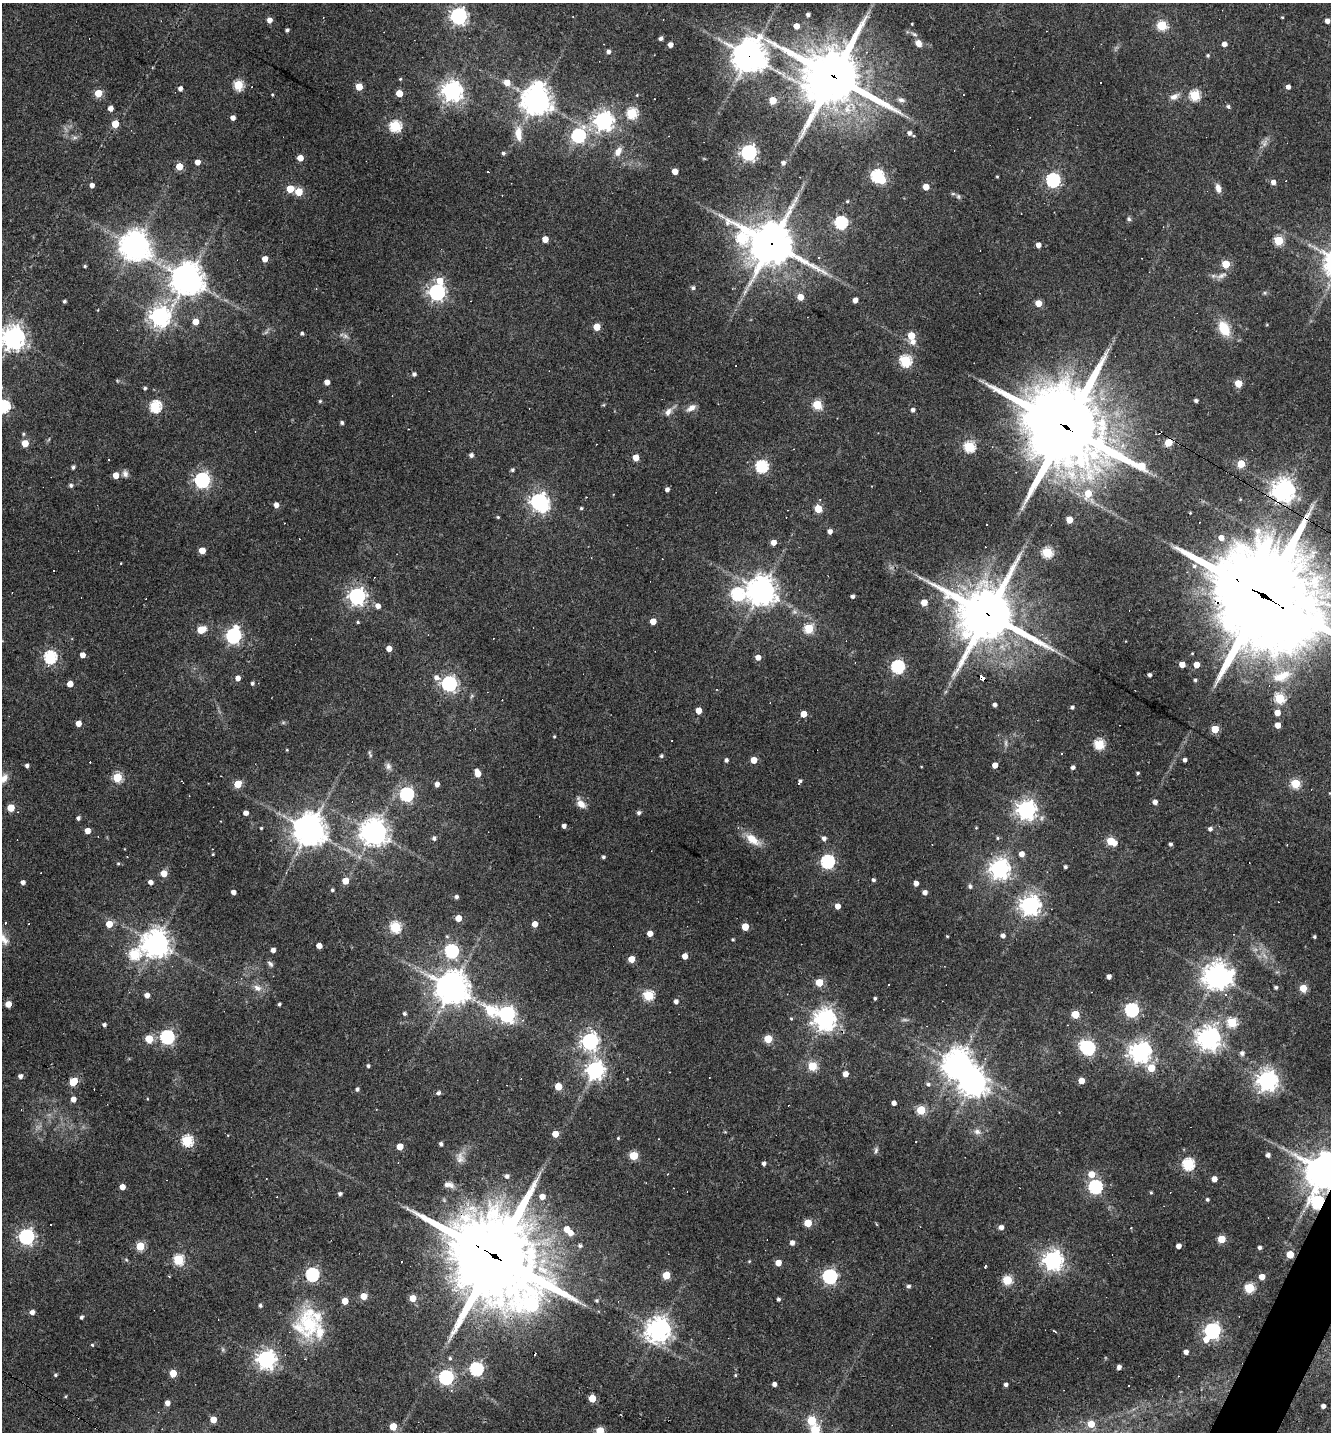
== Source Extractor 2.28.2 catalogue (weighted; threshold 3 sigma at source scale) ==
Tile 6 of 4 x 4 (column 2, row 2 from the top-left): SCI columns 1607-2935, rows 2863-4292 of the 5733 x 5723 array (HDU 1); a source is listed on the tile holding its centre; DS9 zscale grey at full resolution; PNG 1333 x 1434 px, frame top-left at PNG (2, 3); no overlay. Shown black and unused: <1% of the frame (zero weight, under 3 of 4 exposures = <1% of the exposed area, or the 3 px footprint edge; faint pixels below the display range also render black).
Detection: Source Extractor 2.28.2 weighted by HDU 2 'WHT'; one run over the whole footprint, this tile lists its part. Background 0.0711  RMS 0.0055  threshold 0.0249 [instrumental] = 3 sigma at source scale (4.5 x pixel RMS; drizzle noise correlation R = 1.50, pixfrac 1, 0.05/0.05 arcsec/px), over >= 5 px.
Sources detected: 443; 5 too faint to see at this stretch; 7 inside a brighter object's white glare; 32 cosmic-ray / hot-pixel residue — not listed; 4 inside a brighter listed object's ellipse — not listed separately; the other 395 listed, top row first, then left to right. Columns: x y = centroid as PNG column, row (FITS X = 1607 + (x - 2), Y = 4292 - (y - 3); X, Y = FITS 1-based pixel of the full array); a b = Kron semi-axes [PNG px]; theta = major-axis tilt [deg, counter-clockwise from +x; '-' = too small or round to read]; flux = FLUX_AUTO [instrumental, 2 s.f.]
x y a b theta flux
808 15 4 4 - 1.8
458 16 6 6 - 210
1282 17 3 3 - 0.52
269 20 5 4 - 3.6
1327 21 4 4 - 3.1
912 24 3 2 - 0.47
1162 25 5 5 - 34
796 26 5 5 - 5.4
287 30 4 3 - 1.2
661 38 4 4 - 1.8
918 43 10 8 -69 3.9
670 44 4 4 - 3.2
1224 44 4 4 - 3.3
609 51 5 4 - 1.8
1208 55 4 4 - 0.93
749 56 12 11 - 860
833 76 22 20 -22 2800
400 79 4 3 - 0.54
507 82 5 5 - 6.7
1101 83 3 3 - 1.3
238 85 5 5 - 38
359 87 5 4 - 12
1288 87 5 4 - 2.2
180 89 4 4 - 2.5
452 91 7 7 - 360
98 93 5 5 - 16
399 93 5 4 - 11
272 94 3 3 - 0.5
637 95 4 4 - 0.5
1195 95 5 5 - 44
1174 97 13 7 26 3.2
536 100 10 9 - 630
773 100 5 5 - 14
901 100 9 6 -12 2
1228 106 5 4 - 1.1
110 108 4 4 - 3.4
632 113 5 5 - 47
233 118 4 4 - 2.6
604 121 7 7 - 290
115 124 5 4 - 11
395 126 5 5 - 60
909 133 5 5 - 2.1
518 134 20 9 -84 7.4
578 135 6 6 - 100
618 152 13 8 64 4.3
749 152 6 6 - 180
503 153 4 4 - 1.1
300 158 4 4 - 6.7
197 162 4 4 - 4.2
783 163 4 4 - 2
179 166 5 4 - 12
675 171 4 4 - 5.1
877 176 6 5 - 72
997 176 3 3 - 0.54
1053 180 6 6 - 110
1273 182 5 4 - 3
92 185 4 4 - 2.6
926 187 4 4 - 7.4
1218 188 11 6 -77 3.4
290 189 5 5 - 14
299 192 5 5 - 16
958 196 7 5 -90 1.1
847 201 4 3 - 0.67
1129 219 6 5 - 1.1
841 223 6 6 - 75
741 237 13 7 -70 43
545 239 4 4 - 7.7
1279 240 5 5 - 33
771 243 16 15 - 1600
1038 245 4 4 - 3.5
133 246 10 8 -88 580
265 259 5 4 - 4.5
1226 264 5 5 - 19
85 266 3 3 - 0.84
1222 275 15 7 27 3.1
187 280 11 11 - 760
440 281 7 6 - 8.3
693 288 5 5 - 1.4
437 292 6 6 - 190
1265 293 6 4 -71 0.71
800 297 5 4 - 8.3
855 300 4 4 - 3.9
64 301 3 3 - 1.2
1038 303 5 4 - 9.5
159 316 7 7 - 320
195 321 5 5 - 7
597 327 5 5 - 12
1224 328 16 10 -62 14
302 333 4 4 - 1.1
911 335 5 5 - 14
345 336 8 6 -29 1.8
13 338 8 7 - 510
913 342 7 6 - 2.9
905 361 6 5 - 60
414 374 4 4 - 1.6
327 382 4 4 - 3.9
1238 383 5 5 - 16
145 388 4 4 - 0.96
320 401 4 4 - 0.72
1196 401 3 3 - 1.4
817 405 5 5 - 30
3 406 6 6 - 80
155 406 6 5 - 63
691 408 12 7 32 3.5
913 410 4 4 - 1.9
668 412 13 8 59 3.3
342 423 4 4 - 1.2
1065 427 35 28 -36 4500
23 434 5 4 - 0.83
1168 442 5 5 - 17
25 443 5 5 - 11
969 447 5 5 - 50
471 455 4 4 - 1.9
636 457 5 4 - 6.9
1241 464 5 5 - 15
762 466 6 6 - 76
73 467 4 4 - 1.2
512 470 4 4 - 1.1
125 474 9 7 -73 2.1
116 475 4 4 - 8.3
202 480 6 6 - 160
71 485 5 5 - 1.2
667 489 4 4 - 2
1283 491 8 8 - 390
1088 493 6 5 - 12
586 497 2 2 - 0.27
538 502 7 6 - 210
276 505 5 4 - 3.2
581 508 4 4 - 0.76
818 509 5 5 - 18
498 517 4 3 - 0.66
1069 520 5 5 - 11
830 531 4 4 - 2.6
1221 538 5 5 - 4.6
774 542 5 5 - 3.9
202 550 5 4 - 9.6
1047 552 5 5 - 40
121 563 4 2 - 0.29
1194 566 6 5 - 1.4
920 578 9 4 -14 1.4
761 591 10 9 - 650
737 594 7 6 - 76
357 596 6 6 - 230
852 596 4 3 - 2
1264 596 52 34 -32 9200
924 602 5 4 - 8
378 606 5 5 - 3.4
987 614 20 19 - 2600
653 621 4 4 - 6.7
358 622 4 3 - 0.72
809 628 5 5 - 31
201 629 6 5 - 15
233 636 7 6 - 150
389 648 4 4 - 4.9
82 655 4 4 - 4.2
50 657 6 6 - 84
758 657 5 5 - 3.8
1182 664 4 4 - 5.9
1196 665 4 4 - 6.2
898 667 6 6 - 93
1150 675 3 3 - 1.5
1282 676 28 13 23 14
436 677 8 7 - 2.9
238 678 5 5 - 3.5
982 678 7 3 -32 61
1195 680 4 3 - 1.1
252 683 4 4 - 1.3
70 684 4 4 - 5.9
449 684 6 6 - 160
1279 698 5 5 - 38
995 704 4 3 - 1.6
1072 707 4 4 - 1.2
698 710 5 4 - 6.7
1277 713 5 4 - 5.5
804 714 4 4 - 6.4
78 723 4 4 - 5.2
1278 725 4 4 - 5.6
1215 729 5 5 - 16
554 736 3 3 - 0.58
1099 744 5 5 - 48
287 750 4 3 - 0.49
1062 753 3 3 - 1.4
370 754 11 3 -71 0.96
661 756 4 4 - 1.1
726 760 4 4 - 1.5
754 760 5 4 - 7.6
1185 760 4 4 - 1.8
995 765 4 4 - 4.8
27 766 4 4 - 1.6
388 766 9 7 -69 2
1073 767 4 4 - 1.7
478 773 7 4 -66 7.4
1137 773 4 3 - 0.78
117 777 5 5 - 32
4 778 12 8 54 3.9
799 782 6 3 56 1.6
1295 783 5 5 - 29
238 784 5 5 - 13
437 784 4 4 - 2.8
406 794 6 6 - 110
1155 802 4 4 - 2.8
581 803 13 7 -56 4.7
11 808 5 5 - 14
1026 810 7 7 - 300
246 813 4 4 - 3.3
639 813 5 5 - 1.4
78 818 4 4 - 1.5
564 826 4 4 - 2
261 828 3 3 - 0.63
976 828 4 3 - 0.43
1210 829 4 4 - 1.9
309 830 11 10 - 780
87 831 4 4 - 5.1
373 832 9 9 - 550
434 838 5 4 - 1.6
824 838 5 5 - 2.2
998 838 5 4 - 0.75
752 839 20 10 -37 8.7
1111 841 7 5 -30 23
1170 844 4 4 - 1.3
213 854 3 2 - 0.48
1022 854 5 5 - 4
603 857 4 4 - 1.1
827 861 6 6 - 100
118 863 4 4 - 0.58
1065 867 4 3 - 1.3
1000 869 7 7 - 320
164 873 5 5 - 8.1
873 880 4 3 - 1.2
345 881 5 5 - 7.6
23 882 4 4 - 2.6
150 882 5 4 - 2.8
916 883 4 4 - 3
970 886 5 5 - 1.5
332 890 4 3 - 0.95
233 892 4 4 - 2.9
925 892 4 4 - 2.7
456 897 4 4 - 1.5
1030 905 7 7 - 330
837 906 4 4 - 4.3
458 918 5 4 - 7.4
109 924 5 5 - 9.3
535 924 4 4 - 5.5
395 927 5 5 - 49
745 927 5 5 - 13
650 933 4 4 - 5.2
1003 935 4 4 - 2.2
947 936 3 3 - 0.48
1314 936 3 3 - 0.93
3 939 18 9 -50 4.8
733 939 3 3 - 0.66
155 943 9 8 - 640
319 946 4 4 - 4.8
273 950 4 4 - 2.8
451 951 6 6 - 91
134 955 7 6 - 42
685 956 4 4 - 4.6
631 959 5 4 - 9.5
270 964 9 5 -44 1.4
1109 976 4 4 - 2.7
1217 976 9 8 - 610
819 982 5 5 - 16
1276 987 4 4 - 1.2
257 988 12 8 -28 3.6
452 988 10 10 - 950
1303 988 6 6 - 7
147 995 4 4 - 3.5
648 995 5 5 - 40
875 998 3 3 - 1
676 1001 4 4 - 2.2
8 1004 5 4 - 6.3
279 1004 3 3 - 1.1
1131 1010 6 6 - 100
491 1011 7 6 - 35
405 1013 4 4 - 1.1
507 1014 7 6 - 180
1075 1014 5 5 - 18
791 1018 4 4 - 0.58
825 1020 7 7 - 420
1232 1022 5 5 - 34
104 1025 4 3 - 1.4
167 1037 6 6 - 100
1209 1038 8 8 - 430
149 1039 5 5 - 20
768 1039 5 5 - 19
590 1041 6 6 - 220
1088 1048 6 6 - 88
1140 1052 7 7 - 380
1242 1053 5 5 - 1.7
958 1064 10 9 - 670
368 1066 4 3 - 1.1
812 1066 5 5 - 27
1151 1068 5 5 - 13
595 1070 7 6 - 260
845 1074 4 4 - 5
20 1076 4 4 - 2.5
73 1081 6 5 - 16
1081 1081 4 4 - 7.5
1267 1081 7 7 - 340
928 1084 6 5 - 1.3
558 1086 5 5 - 14
357 1089 4 4 - 1.4
438 1093 5 5 - 1.4
73 1099 5 4 - 4.1
894 1103 4 4 - 2.4
921 1110 5 5 - 28
977 1132 9 7 -16 2.2
555 1134 4 4 - 8.5
618 1138 3 3 - 0.58
187 1141 5 5 - 54
441 1144 4 4 - 1.6
400 1146 5 5 - 9.4
876 1150 9 5 80 1.3
1268 1155 4 4 - 2
634 1156 5 5 - 23
460 1158 17 10 85 4.4
764 1163 4 3 - 1.6
1188 1164 6 6 - 62
1325 1171 11 10 - 1400
667 1174 3 2 - 0.32
1091 1174 5 5 - 8.4
507 1176 5 5 - 1.9
1214 1179 4 4 - 5
449 1185 13 7 -11 3.4
122 1187 4 4 - 4.7
1095 1187 6 6 - 99
1151 1192 4 3 - 0.72
340 1194 4 4 - 1.3
542 1196 6 5 - 4.5
1207 1199 4 3 - 0.96
1318 1202 8 7 - 71
808 1223 5 5 - 15
1001 1227 5 5 - 2.5
1131 1228 3 2 - 0.5
566 1229 5 5 - 5.9
570 1233 6 5 - 3.9
26 1237 6 6 - 160
1222 1239 5 5 - 15
792 1243 5 4 - 2.7
140 1246 5 5 - 22
580 1246 6 5 - 1.2
1178 1246 4 4 - 3.3
1260 1247 4 4 - 1.5
1290 1254 5 5 - 13
494 1256 36 29 -39 6400
178 1260 5 5 - 45
1053 1260 7 7 - 330
749 1261 4 3 - 0.49
778 1263 4 4 - 6.8
985 1266 3 3 - 2.6
312 1274 6 6 - 94
666 1275 5 5 - 17
830 1276 6 6 - 130
169 1277 3 3 - 0.65
1262 1277 4 4 - 5.8
1007 1280 5 5 - 31
908 1286 4 4 - 1.3
1249 1288 5 5 - 35
364 1296 5 5 - 7.6
413 1298 5 5 - 8.5
778 1299 4 3 - 1.1
345 1301 5 4 - 8.3
597 1301 5 5 - 0.88
531 1304 9 8 - 68
260 1305 4 4 - 1.1
32 1312 4 4 - 2.9
81 1317 4 3 - 1.3
309 1322 45 28 -84 36
658 1330 8 8 - 480
1055 1331 6 2 -29 0.74
1212 1331 6 6 - 180
1206 1339 6 6 - 4.8
92 1345 4 3 - 0.6
1186 1352 4 4 - 2.8
450 1358 4 4 - 0.89
266 1359 7 7 - 290
1119 1367 4 4 - 2.2
476 1369 6 6 - 91
173 1373 5 5 - 13
55 1375 4 4 - 0.88
735 1375 4 3 - 0.59
446 1377 6 6 - 130
774 1384 4 4 - 2.2
1006 1384 4 4 - 1.7
451 1390 4 4 - 0.7
65 1396 4 3 - 0.6
592 1398 5 5 - 11
167 1403 4 4 - 3.3
1323 1406 4 4 - 2.2
213 1419 5 4 - 7.8
811 1420 5 5 - 26
1091 1424 6 5 - 8.3
393 1426 5 5 - 13
815 1430 6 5 - 32
600 1431 5 5 - 18
Overlapping masked pixels (flux is a lower limit): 13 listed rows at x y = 749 56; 833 76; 771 243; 1065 427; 1168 442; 1283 491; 1264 596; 987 614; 982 678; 373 832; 1325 1171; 1318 1202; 494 1256
Isophote crosses this tile's border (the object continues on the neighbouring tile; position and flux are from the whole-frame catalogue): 8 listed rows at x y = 13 338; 3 406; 1264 596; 4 778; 3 939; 1325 1171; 815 1430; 600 1431